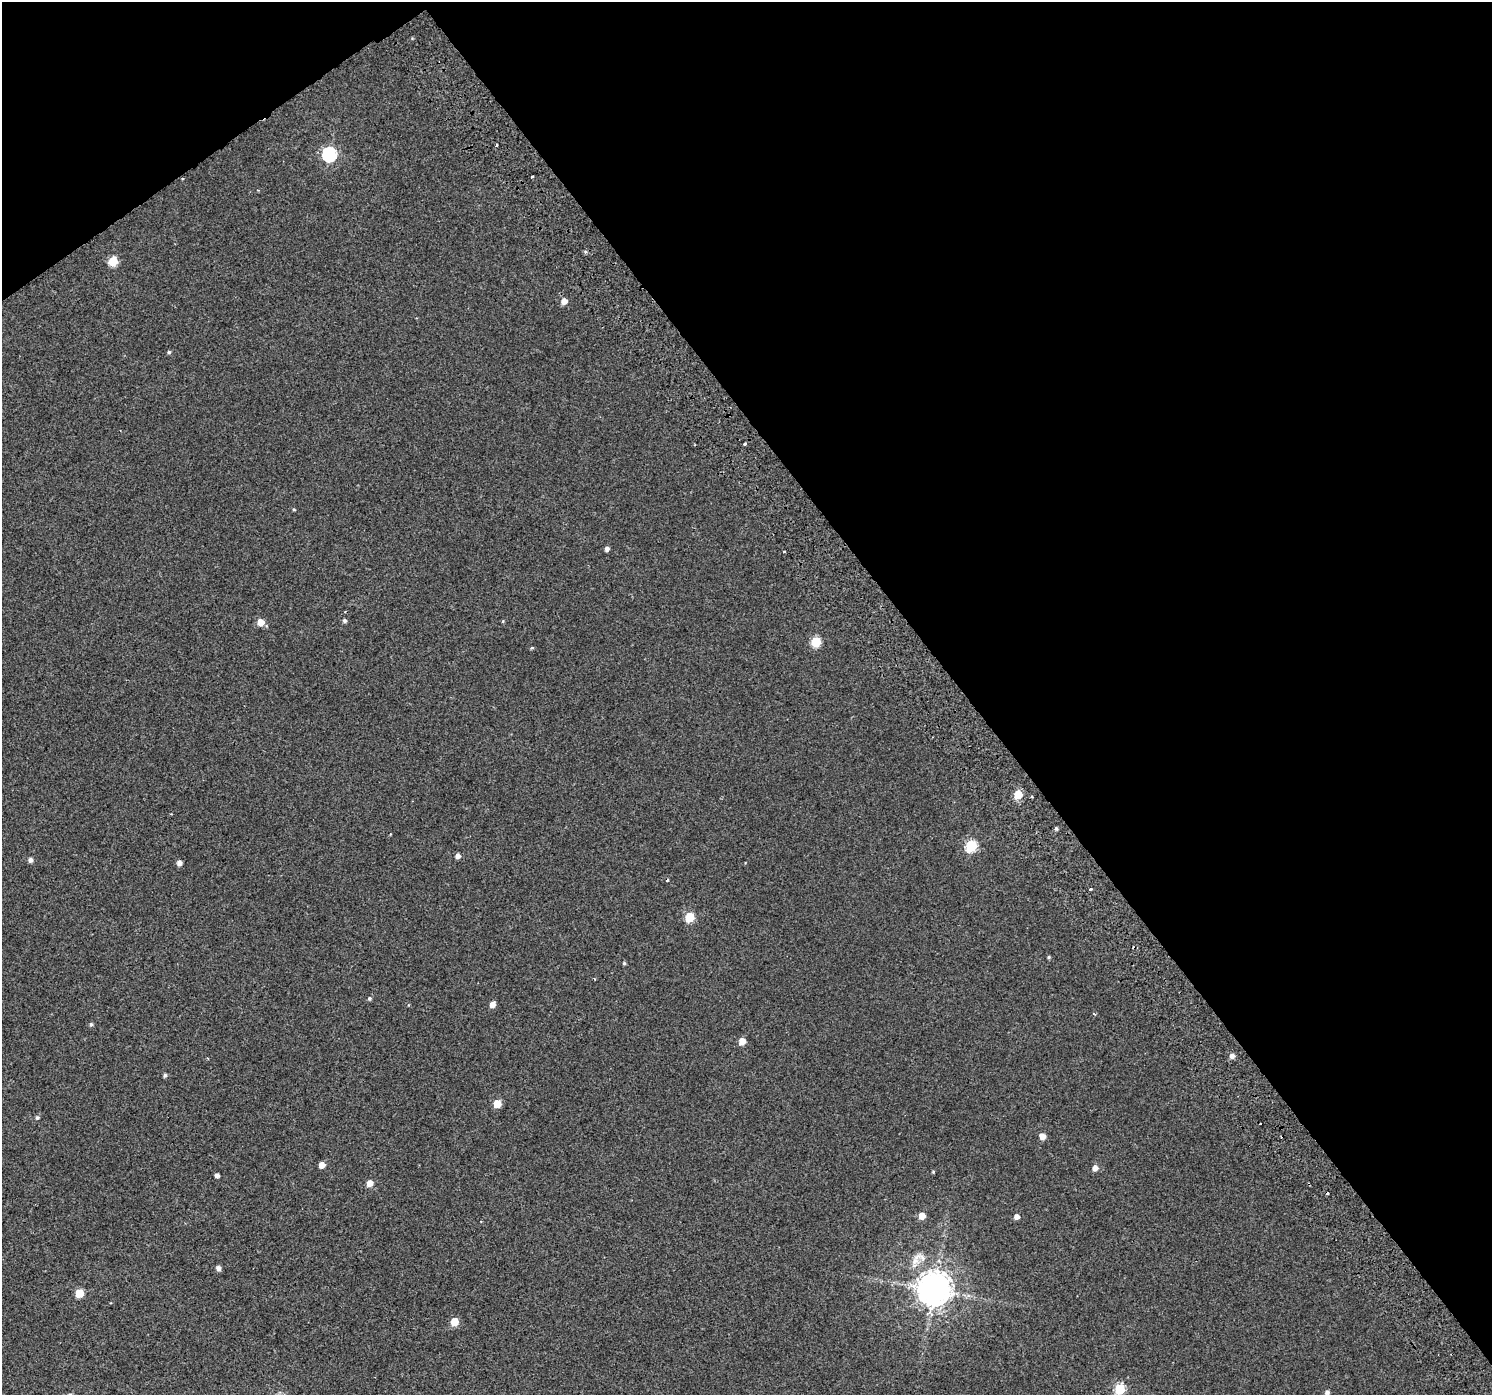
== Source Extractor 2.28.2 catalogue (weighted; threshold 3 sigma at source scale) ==
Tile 3 of 4 x 4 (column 3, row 1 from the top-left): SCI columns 3036-4525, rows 4411-5803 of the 6064 x 5973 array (HDU 1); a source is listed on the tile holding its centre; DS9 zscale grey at full resolution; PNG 1494 x 1397 px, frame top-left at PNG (2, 2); no overlay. Shown black and unused: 38% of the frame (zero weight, under 2 of 3 exposures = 3% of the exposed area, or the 3 px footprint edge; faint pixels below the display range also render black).
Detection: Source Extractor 2.28.2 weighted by HDU 2 'WHT'; one run over the whole footprint, this tile lists its part. Background 0.00307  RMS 0.0036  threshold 0.016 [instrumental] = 3 sigma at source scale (4.5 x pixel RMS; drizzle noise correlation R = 1.50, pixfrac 1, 0.0396/0.0396 arcsec/px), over >= 5 px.
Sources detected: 55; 7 cosmic-ray / hot-pixel residue — not listed; the other 48 listed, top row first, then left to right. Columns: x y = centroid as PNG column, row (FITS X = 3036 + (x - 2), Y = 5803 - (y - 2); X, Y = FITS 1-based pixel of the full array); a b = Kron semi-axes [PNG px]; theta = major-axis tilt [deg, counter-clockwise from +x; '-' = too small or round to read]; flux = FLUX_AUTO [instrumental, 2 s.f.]
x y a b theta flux
496 145 3 2 - 0.75
329 154 7 6 - 58
531 177 3 3 - 2.6
113 261 6 5 - 13
564 301 5 5 - 3.1
169 352 4 4 - 0.61
744 444 3 2 - 0.64
294 509 4 4 - 0.36
607 549 5 4 - 1.2
345 621 5 4 - 0.81
503 621 5 3 - 0.3
261 622 6 5 - 4.4
816 642 6 5 - 17
532 648 5 4 - 0.41
1018 795 5 5 - 11
1056 828 5 4 - 0.64
971 846 6 5 - 30
458 856 5 4 - 1.8
30 860 5 5 - 1.4
179 863 5 4 - 1.7
1090 889 3 3 - 0.5
690 917 5 5 - 16
1049 957 4 4 - 0.48
624 963 4 4 - 0.53
594 979 3 2 - 0.33
369 998 5 5 - 0.61
492 1005 5 5 - 2.5
91 1024 5 4 - 0.53
742 1041 5 5 - 5
1232 1056 5 5 - 1.7
165 1075 5 4 - 0.67
497 1104 5 5 - 7.7
37 1117 5 5 - 0.66
1042 1136 5 5 - 3.2
322 1165 5 5 - 3.1
1095 1168 5 5 - 2.3
933 1172 4 3 - 0.34
217 1175 4 4 - 1.2
370 1183 5 5 - 4.3
922 1216 5 5 - 4.1
1017 1217 5 5 - 1.9
916 1259 24 10 63 4.1
218 1268 6 5 - 1.4
933 1290 10 9 - 760
79 1293 5 5 - 11
454 1322 5 5 - 8.2
1120 1389 6 5 - 25
1327 1392 5 5 - 1.1
Isophote crosses this tile's border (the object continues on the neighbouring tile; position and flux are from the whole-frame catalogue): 1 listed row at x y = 1120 1389